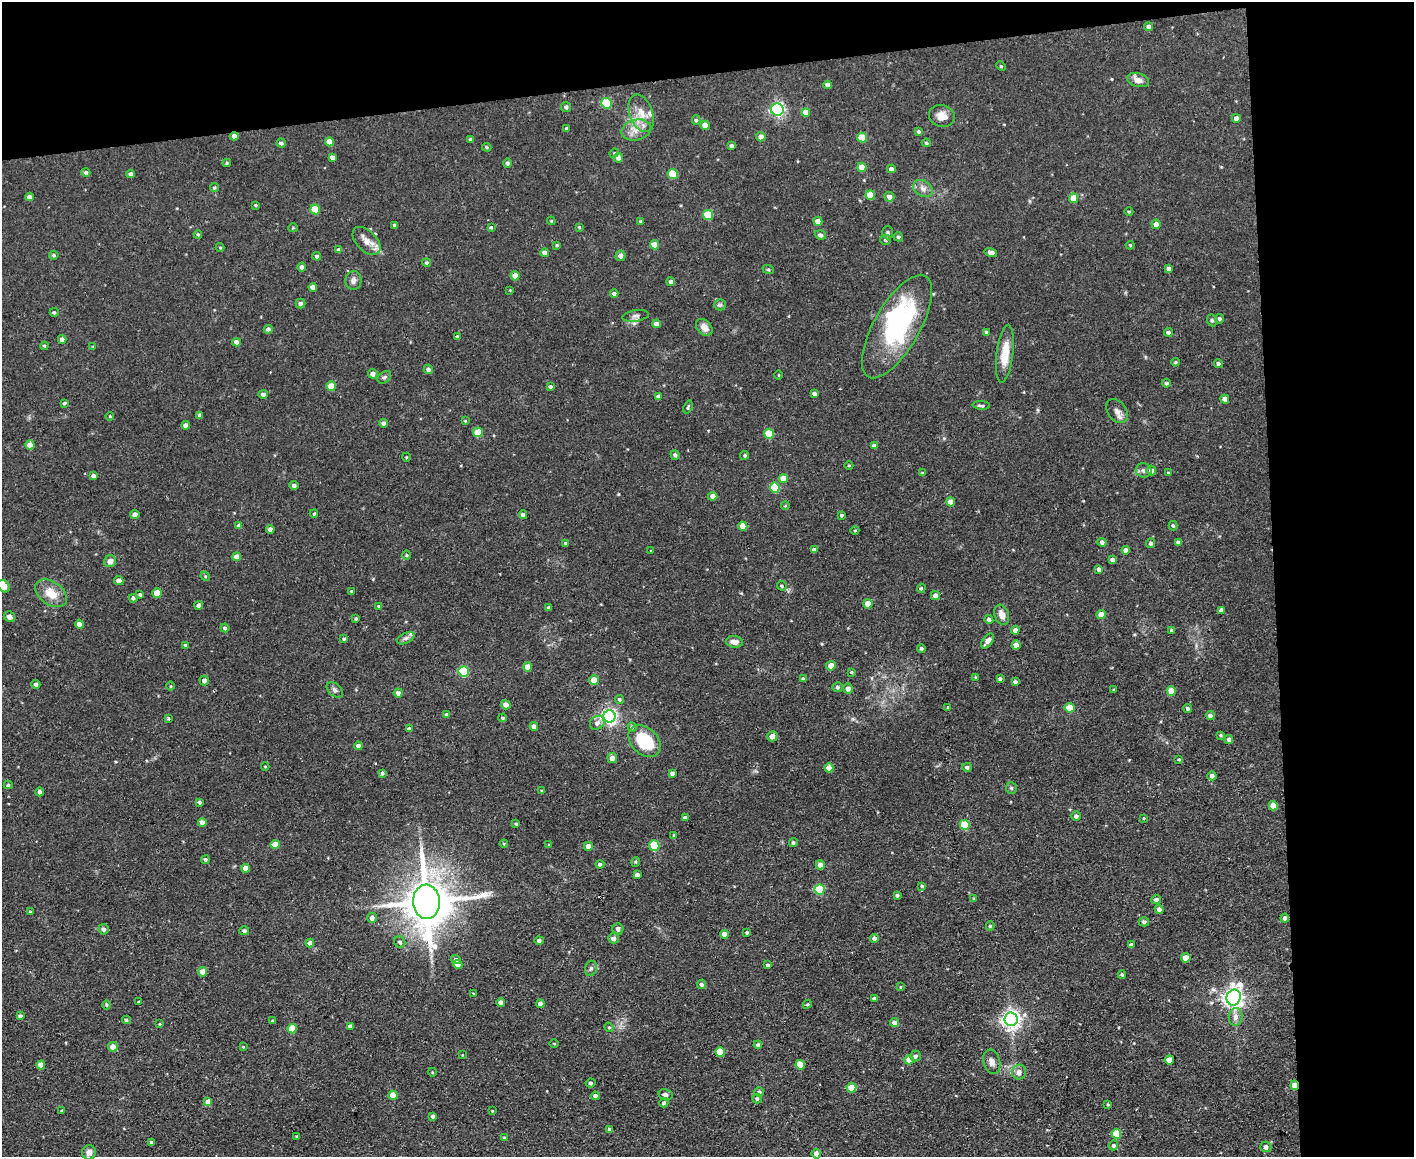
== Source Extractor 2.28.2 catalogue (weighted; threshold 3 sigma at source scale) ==
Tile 3 of 3 x 4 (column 3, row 1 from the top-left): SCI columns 2951-4362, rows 3467-4621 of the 4597 x 4621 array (HDU 1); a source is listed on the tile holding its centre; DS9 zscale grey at full resolution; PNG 1416 x 1159 px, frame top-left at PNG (2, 2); each listed source drawn as its Kron ellipse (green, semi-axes under 4 px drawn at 4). Shown black and unused: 16% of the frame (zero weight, under 2 of 3 exposures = <1% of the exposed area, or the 3 px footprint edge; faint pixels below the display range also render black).
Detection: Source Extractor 2.28.2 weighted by HDU 2 'WHT'; one run over the whole footprint, this tile lists its part. Background 0.0586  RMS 0.0087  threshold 0.0389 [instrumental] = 3 sigma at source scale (4.5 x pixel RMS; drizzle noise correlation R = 1.50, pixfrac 1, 0.05/0.05 arcsec/px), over >= 5 px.
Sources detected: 353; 1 inside a brighter object's white glare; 1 cosmic-ray / hot-pixel residue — neither listed nor drawn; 3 inside a brighter listed object's ellipse — not listed separately; the other 348 listed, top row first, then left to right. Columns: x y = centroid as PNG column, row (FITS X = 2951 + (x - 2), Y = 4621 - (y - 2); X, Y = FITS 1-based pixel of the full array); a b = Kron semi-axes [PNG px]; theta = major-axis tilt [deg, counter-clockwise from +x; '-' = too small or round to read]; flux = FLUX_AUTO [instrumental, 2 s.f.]
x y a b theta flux
1149 27 4 4 - 3.6
1001 66 5 4 - 0.95
1138 80 11 7 -15 6.3
828 85 4 4 - 4.4
606 103 5 5 - 42
566 107 5 5 - 2.2
777 110 6 6 - 170
806 112 4 4 - 8.9
641 113 19 11 -71 12
942 116 13 11 -14 8.1
1236 118 4 4 - 3.3
696 120 5 4 - 1.4
705 125 4 4 - 10
566 128 3 3 - 1.2
636 130 15 10 14 9.3
919 131 4 4 - 1.3
234 136 4 4 - 3.9
761 137 5 4 - 5
862 138 5 5 - 21
470 139 4 3 - 1.2
329 142 4 4 - 11
281 143 5 4 - 2
926 143 4 3 - 1.1
732 146 4 3 - 2.5
487 147 4 3 - 1.1
614 153 5 4 - 1.2
332 157 4 4 - 3.3
618 158 5 4 - 4.4
227 163 4 3 - 1
507 163 4 4 - 1.8
862 167 4 4 - 15
891 169 4 4 - 3.4
86 172 4 4 - 2.4
131 174 4 4 - 2.4
673 174 5 5 - 25
214 188 4 4 - 1.1
923 189 10 7 -31 4.2
870 195 5 4 - 15
29 197 4 4 - 3.9
889 197 5 5 - 3.8
1074 198 4 4 - 11
256 205 4 3 - 1.1
315 209 5 4 - 21
1129 211 4 3 - 0.87
708 215 5 5 - 26
551 221 4 4 - 0.86
818 221 4 4 - 7.2
641 222 4 4 - 1.7
1156 224 5 4 - 4.6
395 225 4 3 - 1.8
491 227 4 3 - 1.2
579 227 3 3 - 0.97
293 228 5 4 - 0.95
888 233 6 5 - 1.6
198 234 4 3 - 1.2
820 235 6 4 -21 2.6
898 237 4 4 - 1.7
886 240 5 5 - 2
366 241 17 10 -45 7.9
557 245 4 4 - 1
655 245 5 4 - 12
1130 245 4 4 - 0.87
220 247 4 4 - 0.89
338 250 4 4 - 1.8
991 252 6 4 -15 3.9
545 253 4 4 - 4.2
54 255 4 3 - 1.4
317 256 4 4 - 2.2
621 256 5 5 - 3.9
427 263 4 4 - 1.3
302 267 4 4 - 2.6
768 269 6 3 -19 1
1169 269 4 4 - 3.3
515 276 4 4 - 8.7
353 280 9 8 - 3.8
671 282 4 4 - 2.8
313 287 4 4 - 4.8
510 290 3 3 - 0.61
614 294 4 4 - 2.7
301 303 5 4 - 2.6
720 305 6 5 - 1.7
54 312 4 4 - 1.4
636 316 13 5 9 3
1220 319 5 5 - 1.5
1212 320 6 5 - 1.6
656 324 4 4 - 5.8
897 326 58 23 60 110
704 327 9 7 -46 4.8
268 329 4 4 - 2.6
986 332 4 4 - 1.6
1168 332 4 4 - 2.1
457 337 4 4 - 2
62 339 4 4 - 4.5
237 342 4 4 - 4.2
44 346 4 3 - 1
93 347 4 3 - 0.71
1005 354 29 8 83 17
1175 362 4 3 - 1
1218 364 4 4 - 1.9
428 369 5 4 - 2.5
373 374 5 4 - 3.8
779 375 4 3 - 0.69
384 377 7 5 38 1.8
1166 383 4 4 - 1.7
331 386 5 4 - 14
550 387 4 4 - 2
263 394 5 4 - 2.3
814 394 4 4 - 2.5
659 396 4 4 - 3
1225 399 4 4 - 4.9
64 403 4 3 - 1.4
981 405 9 4 -3 2
688 407 6 3 70 1.1
1117 411 13 9 -52 5
200 415 4 3 - 2.1
110 416 4 3 - 0.8
465 421 4 3 - 0.84
383 423 4 4 - 2.8
186 425 4 4 - 6
478 432 5 5 - 21
769 434 5 5 - 25
30 445 4 4 - 9.5
874 446 4 4 - 4.5
675 455 5 4 - 1.8
745 455 4 4 - 1.4
406 457 4 3 - 0.64
849 465 4 3 - 0.7
1144 470 8 7 - 2.7
1151 471 5 4 - 4.2
922 473 3 3 - 0.8
1168 473 4 3 - 1.1
94 476 4 3 - 2.6
783 479 4 4 - 12
294 485 4 4 - 2.4
775 488 5 5 - 30
713 496 4 4 - 4.9
951 502 4 4 - 8.5
785 506 4 3 - 0.71
135 514 4 4 - 4.2
314 514 4 3 - 1
523 515 4 4 - 3.4
841 515 4 4 - 1.4
239 526 4 4 - 4.2
743 526 4 4 - 13
1173 526 5 4 - 1.3
270 529 4 4 - 3.9
855 530 4 3 - 0.67
1102 542 4 4 - 2.3
1178 542 4 4 - 1.9
566 543 4 4 - 1.8
1151 543 5 4 - 2.1
814 550 4 4 - 2.4
1126 550 4 4 - 4
650 551 3 2 - 0.89
407 555 5 3 - 0.83
237 557 4 4 - 7.1
1113 560 4 4 - 3.4
110 561 6 6 - 4.6
1099 569 4 4 - 2.8
205 576 5 4 - 0.97
119 580 4 4 - 4.4
4 586 7 5 -47 12
782 586 5 4 - 1.3
921 588 5 3 - 1.1
352 591 4 3 - 1.1
51 593 17 11 -36 14
157 593 4 4 - 13
140 594 4 4 - 1.4
935 595 4 4 - 4
133 598 4 4 - 2.4
868 604 4 4 - 11
199 605 4 4 - 3.3
379 606 4 3 - 0.99
549 608 4 4 - 1.6
1221 610 4 4 - 2.4
1002 615 10 7 -69 6.3
1101 615 4 4 - 9.3
9 617 5 5 - 4.7
356 619 3 3 - 1.2
989 620 4 4 - 3.2
79 624 4 4 - 5.3
225 628 4 4 - 1.8
1015 630 4 4 - 4.1
1172 630 4 3 - 2.2
406 638 9 5 26 2.5
344 639 3 3 - 1.2
987 641 8 5 51 4.8
734 642 8 5 -6 4.8
186 645 4 4 - 1.4
1016 645 4 4 - 6.8
921 648 4 4 - 1.8
831 666 5 4 - 7.8
528 667 4 4 - 8.7
464 671 5 5 - 53
851 672 3 3 - 0.99
975 677 4 2 - 0.61
803 679 4 3 - 2.1
1000 679 4 3 - 1.7
204 680 5 4 - 3.5
594 680 5 4 - 15
1015 682 4 4 - 1.7
36 684 4 4 - 3.2
171 686 5 3 - 0.86
837 687 5 5 - 1.8
848 689 5 5 - 4.1
335 690 9 6 -42 2.6
1114 690 3 3 - 0.99
1171 691 5 4 - 9.7
398 693 4 4 - 3.2
620 699 4 4 - 1.3
506 705 5 4 - 3.8
947 707 3 3 - 2.7
1070 708 5 4 - 17
1188 708 5 4 - 1.6
447 715 4 4 - 1.7
609 716 6 6 - 260
1210 716 4 4 - 3.6
168 718 4 3 - 0.91
503 718 4 3 - 1.2
597 723 7 6 - 3.7
534 726 4 4 - 4.9
632 727 5 4 - 1.7
409 729 4 3 - 1.9
1221 735 4 3 - 0.87
772 736 5 5 - 5.1
1229 740 4 4 - 2.9
645 741 18 13 -44 38
358 746 4 4 - 3.2
612 758 5 5 - 4.8
1179 759 4 3 - 0.93
265 766 4 3 - 0.73
967 767 5 4 - 2.1
829 768 4 4 - 9.1
382 773 4 4 - 1.7
672 773 4 4 - 2.8
1212 776 4 4 - 3.1
8 785 4 4 - 1.4
1011 788 6 5 - 1.3
542 791 3 3 - 1
40 792 4 4 - 2.6
199 802 4 3 - 1.6
1273 806 4 4 - 10
1076 816 5 4 - 2.7
685 817 4 3 - 2.6
1144 818 4 3 - 0.72
202 822 4 4 - 5.9
516 824 4 4 - 0.95
965 825 5 5 - 25
674 835 4 3 - 0.87
793 843 4 4 - 1.8
504 844 4 4 - 0.83
275 845 4 4 - 11
549 845 4 4 - 0.89
588 846 4 4 - 6.7
654 846 5 5 - 34
205 860 4 4 - 1.9
636 862 5 4 - 1.1
600 864 4 4 - 2.2
820 865 4 4 - 5.1
246 868 4 4 - 9.9
637 875 4 4 - 3
922 886 4 4 - 1.3
820 889 5 5 - 44
897 895 3 3 - 1.5
974 898 4 3 - 0.99
1156 899 5 4 - 3.1
426 902 17 13 -86 3900
1159 909 4 4 - 3.6
30 912 3 3 - 0.96
372 918 5 5 - 4.1
1285 918 4 4 - 2.8
1144 922 5 4 - 1.9
990 926 4 4 - 1.1
103 929 5 5 - 3
618 929 6 5 - 2.9
244 931 5 4 - 1.8
747 933 4 3 - 1.3
724 934 4 4 - 6.1
613 938 5 5 - 4.5
874 938 4 4 - 2.5
539 940 4 4 - 2.4
400 942 6 5 - 2.3
310 943 4 4 - 4.5
1131 945 4 4 - 2.4
1186 958 4 4 - 9.6
456 960 5 4 - 2.6
458 964 5 4 - 5.7
768 965 4 3 - 1.8
591 968 8 5 74 2
202 972 5 4 - 6.3
1122 974 4 3 - 0.92
701 984 5 4 - 2
900 987 4 3 - 0.71
473 994 3 3 - 0.96
1234 997 8 7 - 510
874 998 3 3 - 1.8
139 1002 3 3 - 3.8
501 1003 4 4 - 6
540 1004 4 4 - 3.8
807 1004 5 4 - 0.92
107 1005 5 3 - 0.9
20 1016 4 3 - 2
1236 1017 9 7 84 4.6
1011 1019 6 6 - 390
126 1020 4 4 - 2.1
272 1021 4 3 - 0.79
895 1023 4 4 - 6.5
160 1024 3 2 - 0.76
350 1026 4 4 - 3.4
609 1027 5 4 - 1.1
292 1029 5 4 - 17
554 1044 5 3 - 0.75
758 1045 4 4 - 2.3
113 1047 5 5 - 6.2
243 1047 4 3 - 0.81
720 1052 5 4 - 18
462 1055 4 2 - 0.58
915 1056 5 5 - 2.3
909 1060 4 4 - 9.4
1169 1060 4 4 - 9.6
992 1062 12 8 -74 4.8
41 1065 4 4 - 8.2
800 1065 4 4 - 15
432 1072 4 3 - 0.74
1019 1072 7 7 - 4.2
590 1083 5 4 - 1.5
1295 1085 5 4 - 13
851 1088 5 4 - 17
759 1092 5 4 - 2.2
393 1095 4 4 - 11
665 1095 7 5 -14 2.7
595 1096 4 4 - 2.6
757 1099 5 5 - 1.8
208 1102 4 4 - 8
664 1103 5 4 - 1.9
1108 1104 4 3 - 1
62 1111 4 3 - 0.77
492 1111 3 2 - 0.68
433 1116 4 4 - 2
609 1129 4 4 - 1.4
1116 1134 5 5 - 22
297 1136 3 3 - 0.73
504 1138 4 4 - 1.1
152 1143 3 3 - 2.1
1113 1145 5 4 - 1.5
1266 1147 5 5 - 3.8
89 1152 7 7 - 4
816 1154 5 4 - 4
Overlapping masked pixels (flux is a lower limit): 2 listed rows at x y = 234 136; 1295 1085
Isophote crosses this tile's border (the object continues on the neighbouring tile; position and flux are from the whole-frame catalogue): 2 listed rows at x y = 4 586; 1266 1147